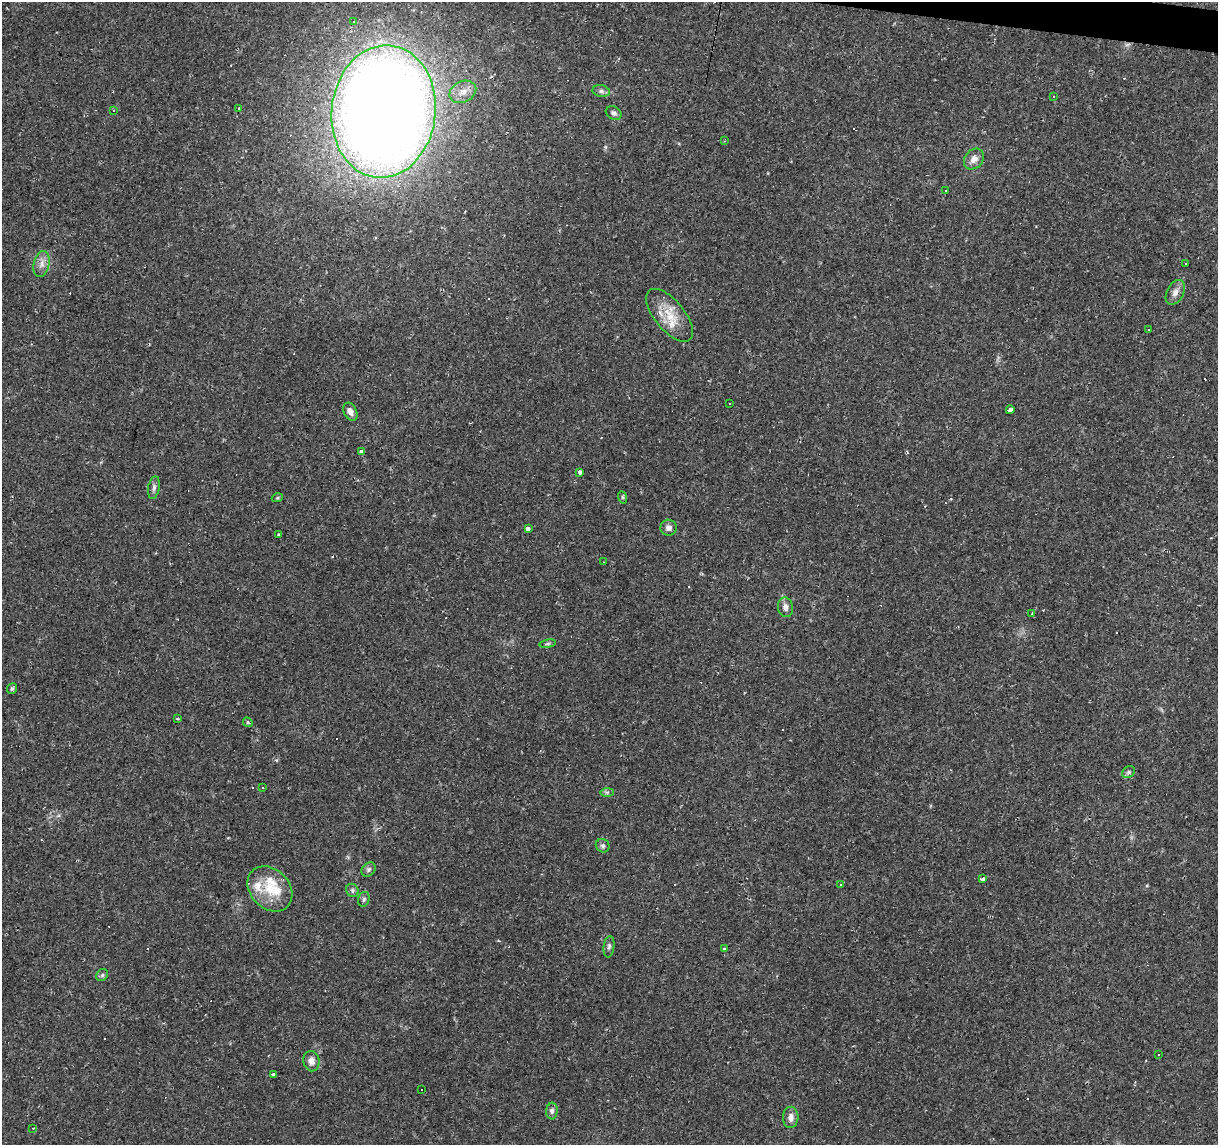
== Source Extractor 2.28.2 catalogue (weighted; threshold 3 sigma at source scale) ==
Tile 10 of 4 x 4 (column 2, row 3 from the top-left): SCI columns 1221-2436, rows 1426-2568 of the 4869 x 5077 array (HDU 1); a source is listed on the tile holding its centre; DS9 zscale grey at full resolution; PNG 1220 x 1147 px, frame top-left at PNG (2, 2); each listed source drawn as its Kron ellipse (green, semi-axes under 4 px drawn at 4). Shown black and unused: <1% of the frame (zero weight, under 2 of 3 exposures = <1% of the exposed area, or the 3 px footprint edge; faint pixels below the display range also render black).
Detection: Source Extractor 2.28.2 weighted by HDU 2 'WHT'; one run over the whole footprint, this tile lists its part. Background 0.0556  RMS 0.0046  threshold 0.0207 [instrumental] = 3 sigma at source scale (4.5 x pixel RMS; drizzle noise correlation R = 1.50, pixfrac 1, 0.0396/0.0396 arcsec/px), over >= 5 px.
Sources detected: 89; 1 too faint to see at this stretch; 31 cosmic-ray / hot-pixel residue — neither listed nor drawn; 3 inside a brighter listed object's ellipse — not listed separately; the other 54 listed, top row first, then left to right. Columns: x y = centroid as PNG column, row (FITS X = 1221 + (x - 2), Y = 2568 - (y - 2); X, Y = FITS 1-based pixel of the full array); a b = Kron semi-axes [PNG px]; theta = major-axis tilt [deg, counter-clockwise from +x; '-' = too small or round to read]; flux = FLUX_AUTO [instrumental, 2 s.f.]
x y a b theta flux
354 21 4 3 - 0.51
601 91 9 5 -10 1.3
463 92 14 10 27 4.3
1054 96 3 3 - 1.5
239 108 3 3 - 0.9
114 110 3 2 - 0.51
384 111 66 52 84 1100
614 113 8 6 -30 1.5
725 141 3 2 - 0.51
974 159 11 9 49 3.1
946 191 2 2 - 0.34
42 264 13 8 77 3
1186 264 3 3 - 0.95
1175 292 13 8 63 2.6
669 315 32 15 -50 12
1149 329 3 2 - 0.46
730 404 3 2 - 0.61
1010 410 4 4 - 2.3
350 412 9 6 -65 2.3
361 452 4 3 - 2.2
580 472 4 3 - 0.98
154 488 11 5 80 1.5
622 497 6 4 -71 0.58
277 498 5 3 - 0.48
669 528 8 8 - 2
528 529 3 3 - 17
278 535 3 3 - 0.74
604 562 3 2 - 0.29
785 607 10 7 -81 2.4
1032 613 3 3 - 1.2
548 644 8 4 9 0.78
12 689 5 5 - 0.93
178 718 3 3 - 0.74
248 722 5 4 - 0.78
1129 772 7 5 38 0.98
263 788 3 3 - 0.48
607 792 7 4 1 0.82
603 846 7 6 - 1.1
369 870 8 6 47 1.1
983 879 3 3 - 13
840 884 3 3 - 0.64
270 889 25 19 -45 13
352 890 7 6 - 1
364 899 7 5 74 0.96
609 947 10 5 82 1.2
724 948 3 3 - 0.62
102 975 6 5 - 0.9
1159 1054 3 2 - 0.51
311 1061 10 8 -81 3
273 1074 4 3 - 3.2
421 1089 3 3 - 1
552 1111 8 5 86 1.4
791 1117 10 7 87 2.9
33 1128 2 2 - 0.28